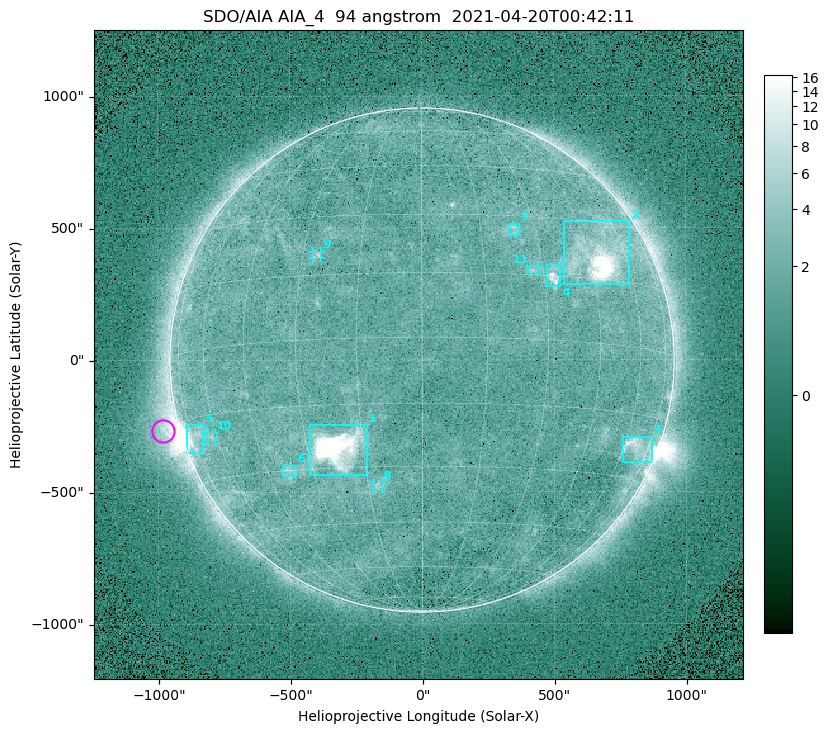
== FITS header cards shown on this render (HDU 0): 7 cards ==
TELESCOP= 'SDO/AIA '
INSTRUME= 'AIA_4   '
WAVELNTH=                   94
WAVEUNIT= 'angstrom'
DATE-OBS= '2021-04-20T00:42:11.12'
CTYPE1  = 'HPLN-TAN'
CTYPE2  = 'HPLT-TAN'

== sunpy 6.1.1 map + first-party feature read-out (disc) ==
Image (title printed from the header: SDO/AIA AIA_4  94 angstrom  2021-04-20T00:42:11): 512 x 512 px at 4.8 arcsec/px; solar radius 955 arcsec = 199 px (full disc in frame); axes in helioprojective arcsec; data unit not stated in the header (colour bar unlabelled)
Orientation: roll -0.138 deg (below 1 deg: not rotated)
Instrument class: DISC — disc imager (sunpy class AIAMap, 94 A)
Bright regions (active regions / flare kernels): reference = the median radial profile (limb darkening/brightening removed); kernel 5 px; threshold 5 sigma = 2.39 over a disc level ~1.71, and >= 1.15x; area >= 9 px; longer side >= 5 px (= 24 arcsec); searched inside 0.97 R_sun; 11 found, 11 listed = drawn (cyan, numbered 1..; 4 of them under ~33 arcsec drawn as corner ticks so the feature stays visible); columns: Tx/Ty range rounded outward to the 10 arcsec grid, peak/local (2 s.f.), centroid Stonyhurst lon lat
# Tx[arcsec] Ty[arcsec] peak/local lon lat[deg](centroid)
1 -430..-210 -440..-240 283 -22 -25
2 540..790 280..530 26 +48 +20
3 760..870 -390..-290 4.8 +67 -22
4 470..530 280..360 5.8 +33 +15
5 -900..-830 -350..-240 7.2 -73 -19
6 -530..-480 -440..-400 3.2 -38 -30
7 330..370 470..520 2.9 +24 +26
8 -180..-150 -490..-460 3 -12 -35
9 -410..-380 390..410 2.9 -26 +20
10 -810..-780 -300..-270 2.7 -63 -20
11 410..440 330..360 2.6 +27 +16
Off-limb structures (1.02-1.3 R_sun): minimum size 50 px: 7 found; the strongest spans PA ~90..115 deg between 1.02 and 1.21 R_sun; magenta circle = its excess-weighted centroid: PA ~105 deg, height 1.06 R_sun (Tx ~-980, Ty ~-270 arcsec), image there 4.8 x the reference